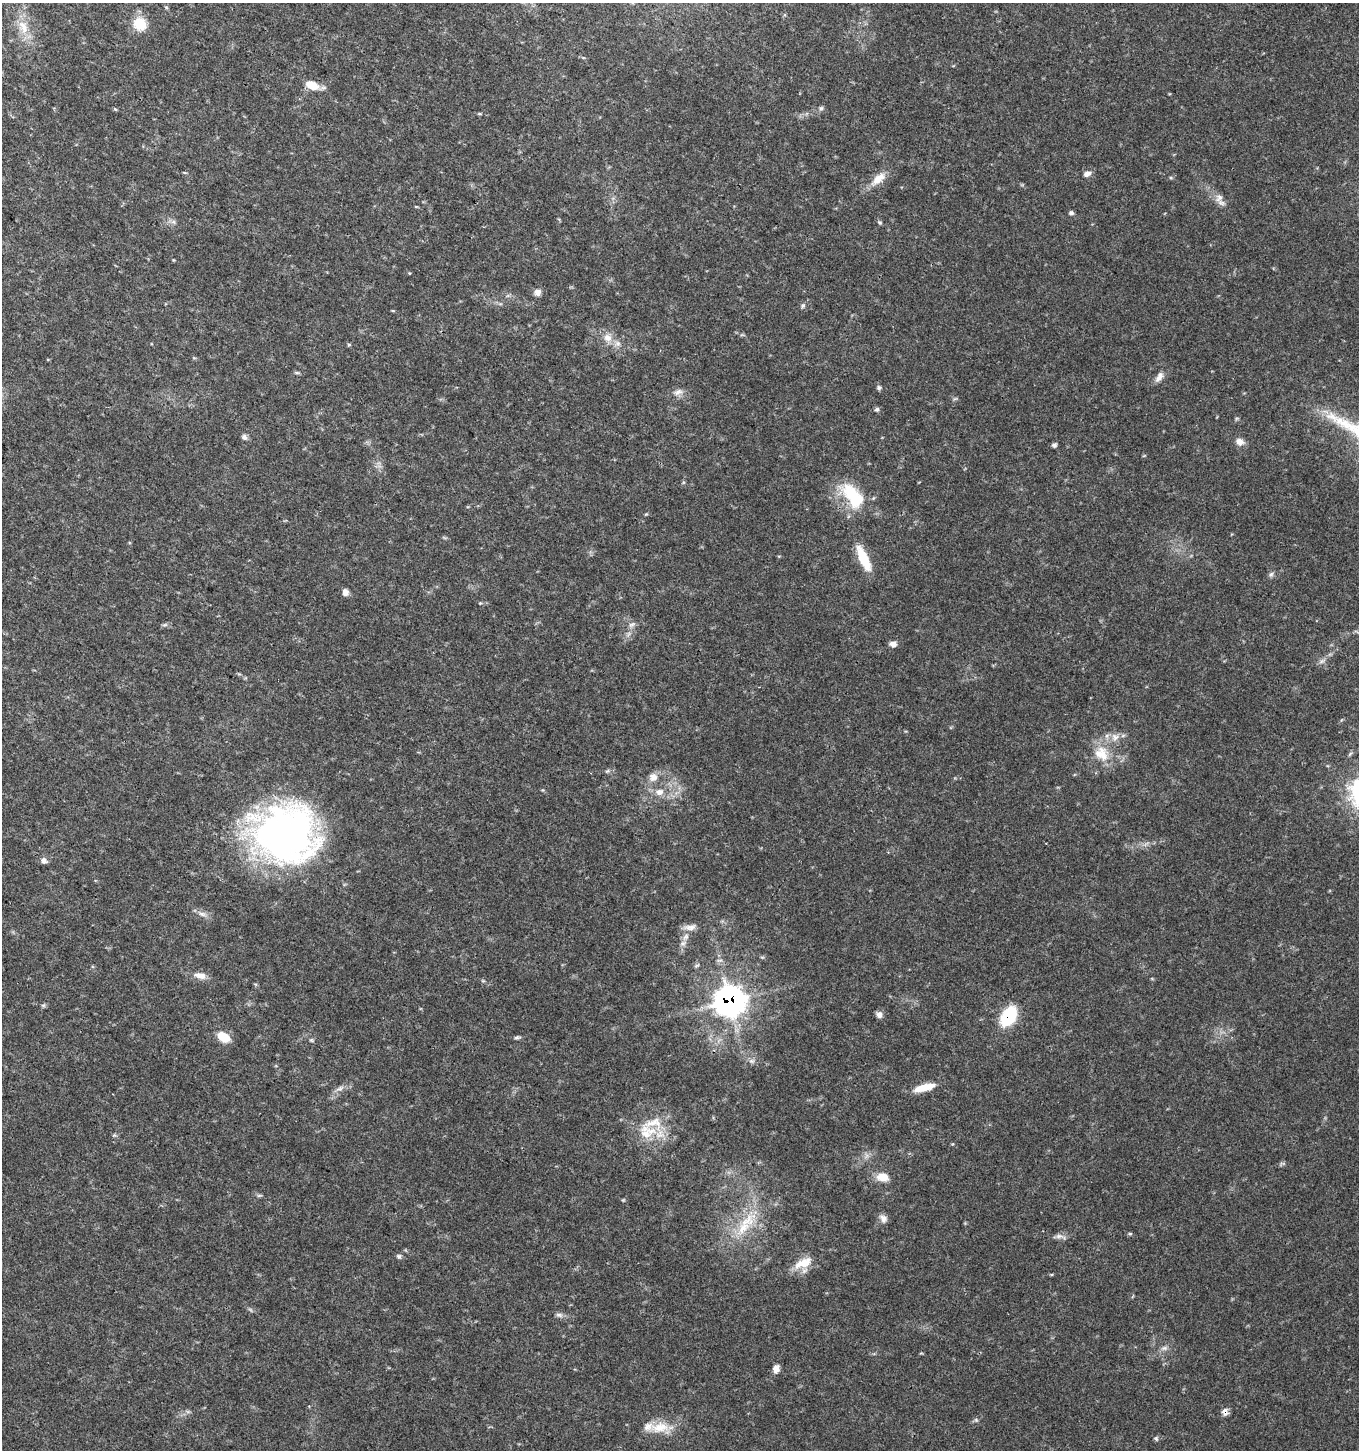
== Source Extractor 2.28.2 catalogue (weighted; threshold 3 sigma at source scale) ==
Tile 11 of 4 x 4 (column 3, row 3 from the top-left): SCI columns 2983-4339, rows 1453-2900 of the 5899 x 5808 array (HDU 1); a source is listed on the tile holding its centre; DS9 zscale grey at full resolution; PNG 1361 x 1452 px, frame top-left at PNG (2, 3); no overlay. Shown black and unused: <1% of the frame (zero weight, under 3 of 4 exposures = <1% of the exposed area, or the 3 px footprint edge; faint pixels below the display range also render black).
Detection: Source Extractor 2.28.2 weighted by HDU 2 'WHT'; one run over the whole footprint, this tile lists its part. Background 0.0293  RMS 0.0033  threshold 0.015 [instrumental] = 3 sigma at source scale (4.5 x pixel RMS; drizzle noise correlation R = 1.50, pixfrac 1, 0.0396/0.0396 arcsec/px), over >= 5 px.
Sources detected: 69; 2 inside a brighter listed object's ellipse — not listed separately; the other 67 listed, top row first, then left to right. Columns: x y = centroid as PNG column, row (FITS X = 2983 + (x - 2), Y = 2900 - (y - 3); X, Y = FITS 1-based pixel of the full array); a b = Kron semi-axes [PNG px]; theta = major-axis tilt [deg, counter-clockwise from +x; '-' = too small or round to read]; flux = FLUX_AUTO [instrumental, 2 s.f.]
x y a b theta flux
166 7 5 3 - 0.36
140 24 17 15 -41 7
23 27 22 11 -63 5.7
312 85 15 9 -25 5.5
821 108 6 5 - 0.62
115 109 6 3 -18 0.38
1087 174 9 6 18 1.6
878 179 24 10 41 4.6
1219 198 11 9 70 2.1
1071 213 6 5 - 0.71
173 222 7 5 -29 0.9
537 292 9 8 - 1.7
803 306 6 5 - 0.63
607 338 12 10 -38 3.1
349 345 5 3 - 0.36
297 373 7 4 -18 0.48
1159 377 15 7 55 2
879 388 6 5 - 0.71
678 392 14 8 20 1.9
877 409 6 6 - 0.63
244 437 8 6 -41 1.2
1239 442 10 9 - 2.1
1054 445 6 6 - 0.74
853 496 40 20 -52 16
863 558 31 10 -65 9.2
1271 574 8 5 62 0.77
345 592 8 7 - 1.6
480 603 4 4 - 0.29
632 624 10 6 22 1.2
893 644 8 6 -11 1.7
1322 661 8 5 44 0.97
1115 737 12 9 17 2.6
1101 754 23 19 -57 8.5
607 771 7 4 33 0.5
653 777 13 11 15 2.8
659 792 11 9 7 2.5
285 834 67 58 -10 150
44 861 8 7 - 1.3
202 914 11 5 -18 1.5
690 927 19 8 8 2.3
686 937 12 6 48 1.8
696 966 7 3 19 0.5
201 976 16 8 -15 2.8
730 1001 12 12 - 280
43 1005 6 5 - 0.58
879 1015 8 7 - 1.4
1008 1016 20 12 60 18
223 1037 14 9 -32 5.8
517 1037 7 4 6 0.62
311 1040 6 4 -44 0.46
751 1061 7 6 - 0.95
924 1087 24 7 14 6
340 1088 11 7 23 1.4
653 1123 43 20 24 11
883 1177 14 10 -12 4
883 1218 11 8 -56 1.6
743 1228 36 12 42 11
1130 1234 6 4 0 0.39
1060 1236 17 6 -10 1.5
399 1256 7 6 - 0.73
803 1263 27 11 22 6
559 1315 11 5 -18 1.1
1164 1348 8 6 1 1.1
776 1369 9 7 80 1.9
1225 1412 9 7 -68 1.8
660 1427 29 14 6 7.5
1156 1438 6 5 - 0.52
Overlapping masked pixels (flux is a lower limit): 3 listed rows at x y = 730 1001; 1008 1016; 1225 1412